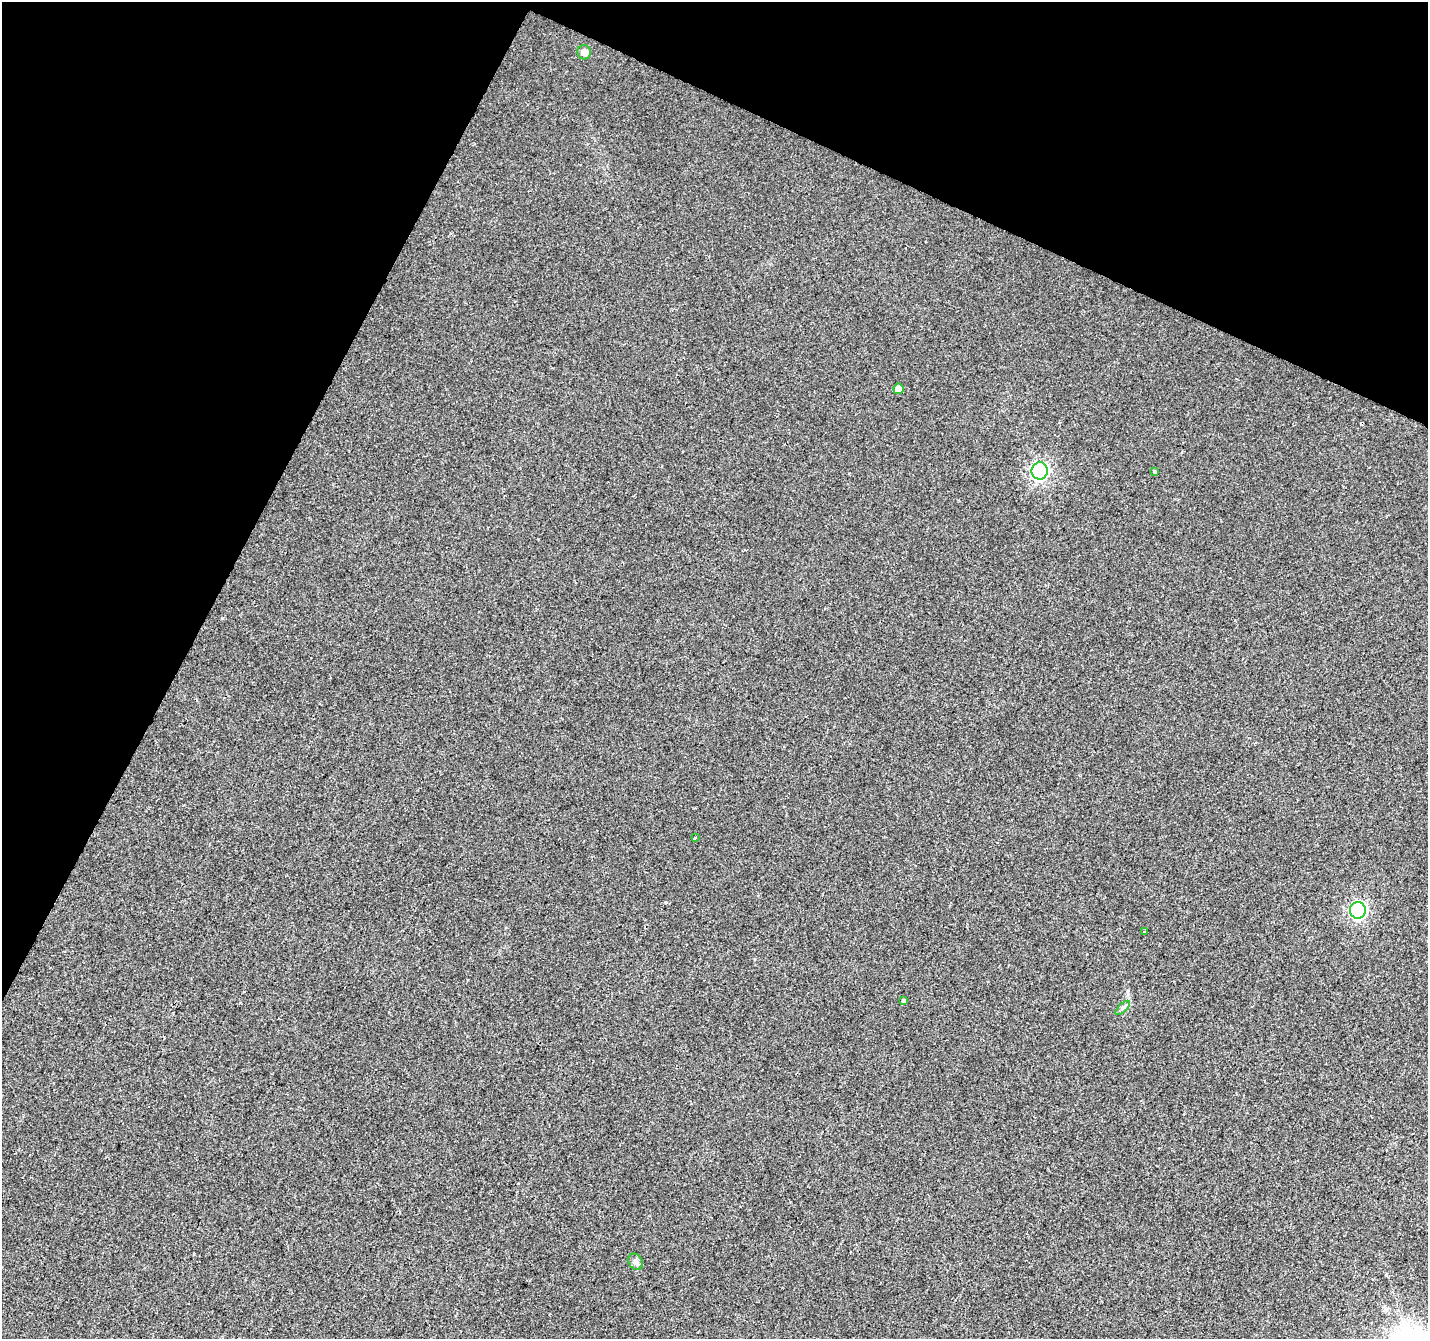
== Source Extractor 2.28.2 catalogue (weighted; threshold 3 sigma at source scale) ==
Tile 2 of 4 x 4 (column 2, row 1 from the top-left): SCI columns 1434-2859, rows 4281-5617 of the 5712 x 5819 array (HDU 1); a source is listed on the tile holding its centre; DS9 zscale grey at full resolution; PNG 1430 x 1341 px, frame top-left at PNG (2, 2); each listed source drawn as its Kron ellipse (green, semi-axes under 4 px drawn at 4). Shown black and unused: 24% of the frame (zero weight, under 2 of 3 exposures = <1% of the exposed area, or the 3 px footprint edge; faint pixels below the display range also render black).
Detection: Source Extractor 2.28.2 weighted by HDU 2 'WHT'; one run over the whole footprint, this tile lists its part. Background 0.00855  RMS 0.0055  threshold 0.0247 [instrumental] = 3 sigma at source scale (4.5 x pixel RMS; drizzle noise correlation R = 1.50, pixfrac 1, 0.0396/0.0396 arcsec/px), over >= 5 px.
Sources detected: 11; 1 cosmic-ray / hot-pixel residue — neither listed nor drawn; the other 10 listed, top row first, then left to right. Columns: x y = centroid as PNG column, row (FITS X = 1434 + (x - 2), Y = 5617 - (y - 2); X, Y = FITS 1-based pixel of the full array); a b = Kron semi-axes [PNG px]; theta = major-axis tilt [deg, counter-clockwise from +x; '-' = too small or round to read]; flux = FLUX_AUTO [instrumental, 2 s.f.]
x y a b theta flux
584 52 7 6 - 3.3
898 389 5 5 - 4
1040 471 8 8 - 160
1155 472 4 3 - 1.7
695 838 3 2 - 0.52
1358 910 8 8 - 130
1144 932 3 3 - 0.52
903 1000 4 3 - 6.9
1123 1008 9 3 45 1.2
635 1262 8 6 -56 1.8
Unlisted compact peaks at least as high as the median listed source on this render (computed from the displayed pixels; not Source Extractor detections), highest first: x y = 222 618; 849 473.